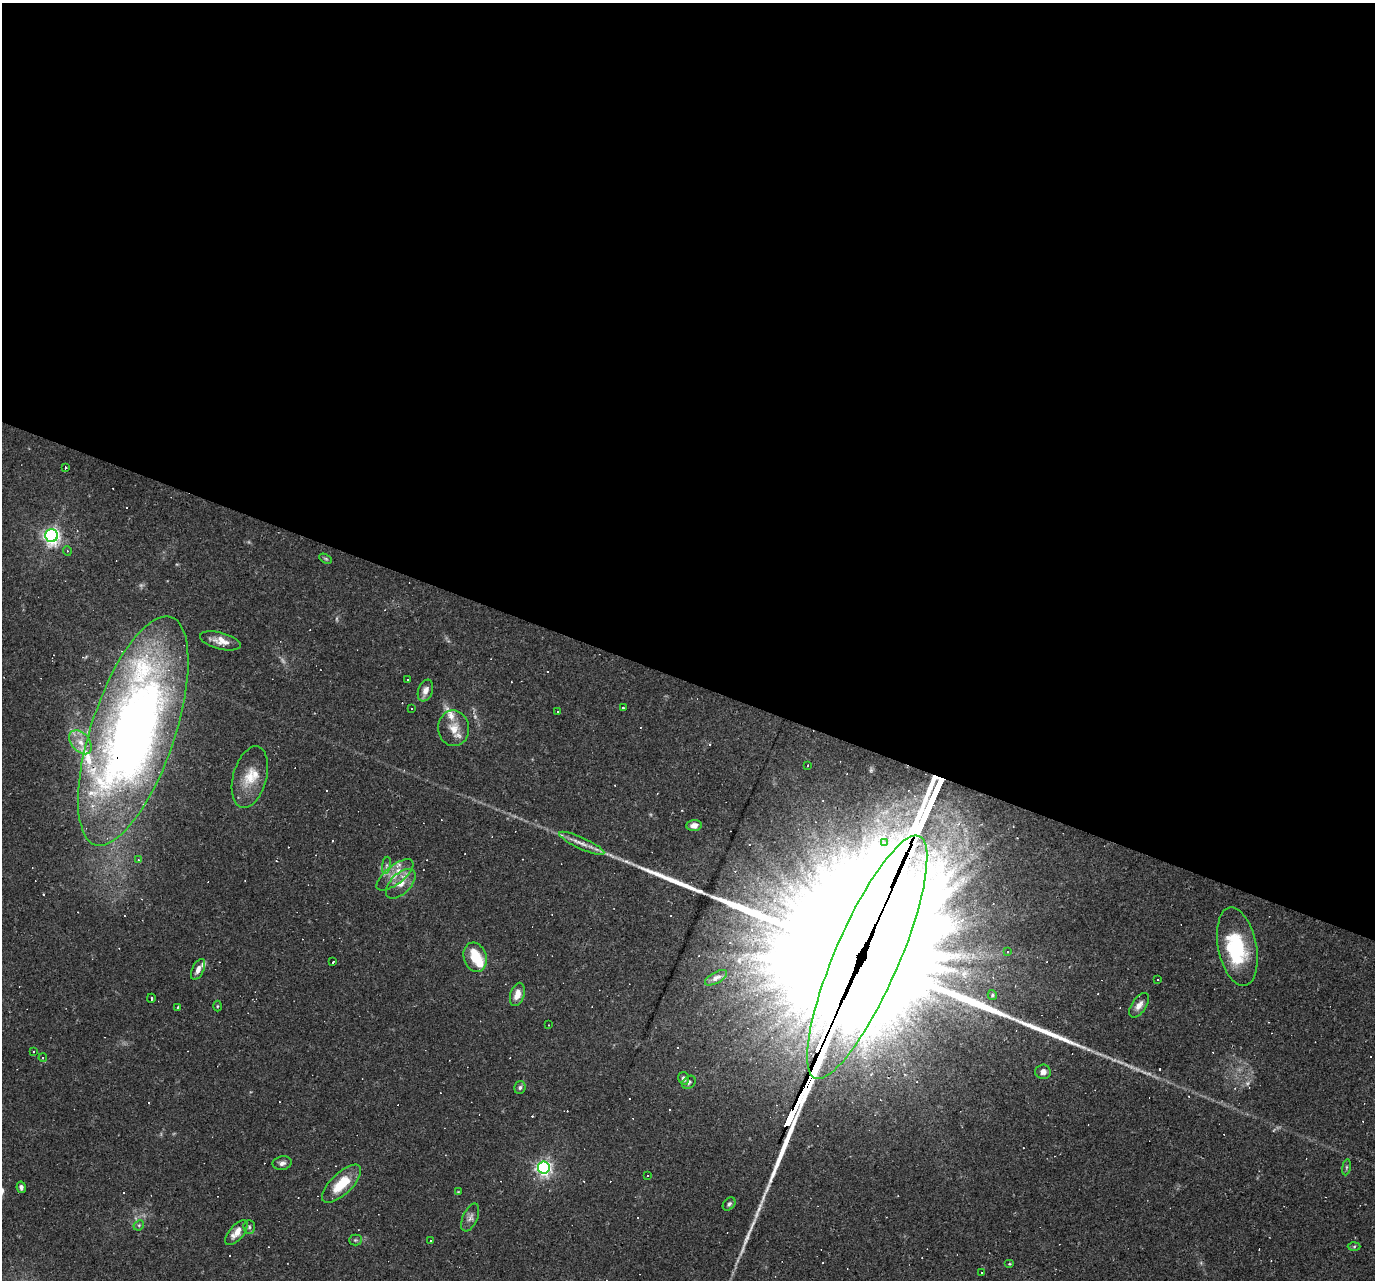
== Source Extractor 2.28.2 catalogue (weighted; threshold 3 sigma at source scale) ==
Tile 3 of 4 x 4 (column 3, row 1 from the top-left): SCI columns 2749-4121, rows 4099-5376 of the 5495 x 5510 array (HDU 1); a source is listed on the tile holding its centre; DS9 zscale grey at full resolution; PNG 1377 x 1282 px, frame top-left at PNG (2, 3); each listed source drawn as its Kron ellipse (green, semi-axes under 4 px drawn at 4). Shown black and unused: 53% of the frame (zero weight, under 2 of 3 exposures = <1% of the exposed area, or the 3 px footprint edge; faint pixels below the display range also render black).
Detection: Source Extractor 2.28.2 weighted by HDU 2 'WHT'; one run over the whole footprint, this tile lists its part. Background 0.0261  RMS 0.0036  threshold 0.016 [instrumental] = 3 sigma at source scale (4.5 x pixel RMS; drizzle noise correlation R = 1.50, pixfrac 1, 0.05/0.05 arcsec/px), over >= 5 px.
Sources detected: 125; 4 too faint to see at this stretch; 2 inside a brighter object's white glare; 46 cosmic-ray / hot-pixel residue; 5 long thin detections or spike segments (spike, bleed or trail) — neither listed nor drawn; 8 inside a brighter listed object's ellipse — not listed separately; the other 60 listed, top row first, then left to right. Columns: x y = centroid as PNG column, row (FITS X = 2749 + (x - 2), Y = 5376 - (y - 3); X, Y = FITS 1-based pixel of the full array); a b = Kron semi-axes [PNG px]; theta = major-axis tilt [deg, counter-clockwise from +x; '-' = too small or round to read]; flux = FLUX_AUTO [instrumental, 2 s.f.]
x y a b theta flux
65 467 3 3 - 2.1
52 536 6 6 - 140
67 551 5 4 - 0.5
326 559 7 4 -30 0.5
220 641 21 8 -15 4
408 680 3 2 - 0.4
425 691 11 7 69 2.5
411 708 3 2 - 0.35
623 708 3 2 - 0.31
558 711 3 2 - 0.42
454 728 18 15 -87 5.5
133 731 120 42 71 380
80 742 14 9 -50 4.1
808 765 2 2 - 0.28
250 777 31 16 75 9.2
694 825 7 5 7 1.8
885 842 4 3 - 2.1
582 843 25 5 -25 3.2
138 860 4 4 - 0.61
386 865 9 4 81 0.94
395 875 22 9 38 5
401 884 18 10 45 4.2
1237 946 40 19 -79 24
1008 952 3 2 - 0.35
475 957 15 11 -72 9.6
867 957 132 32 67 35000
333 962 3 3 - 2.7
198 969 11 5 64 2
716 978 12 5 29 1.3
1157 979 3 3 - 3.5
517 994 12 7 72 3.5
992 995 5 4 - 0.46
151 998 4 3 - 0.82
1139 1005 14 7 56 2.4
217 1006 5 3 - 0.38
177 1007 3 2 - 0.5
549 1025 3 2 - 0.28
33 1052 3 3 - 0.4
43 1058 4 3 - 0.47
1043 1072 7 7 - 1.8
684 1078 6 5 - 1.4
689 1082 7 5 42 0.82
520 1088 6 5 - 0.83
282 1163 9 6 11 1.4
1346 1167 8 4 82 0.72
544 1168 6 6 - 110
648 1176 3 3 - 0.85
342 1184 25 10 44 11
21 1187 6 4 -80 1
458 1192 4 4 - 0.3
729 1204 7 5 46 0.85
470 1217 15 7 66 1.8
139 1225 6 4 45 0.53
249 1227 7 5 -88 0.73
236 1233 15 7 50 3.6
355 1240 6 5 - 0.6
430 1240 3 2 - 0.45
1354 1246 6 4 2 0.55
1009 1264 5 4 - 0.36
981 1272 2 2 - 0.26
Overlapping masked pixels (flux is a lower limit): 2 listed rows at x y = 133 731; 867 957